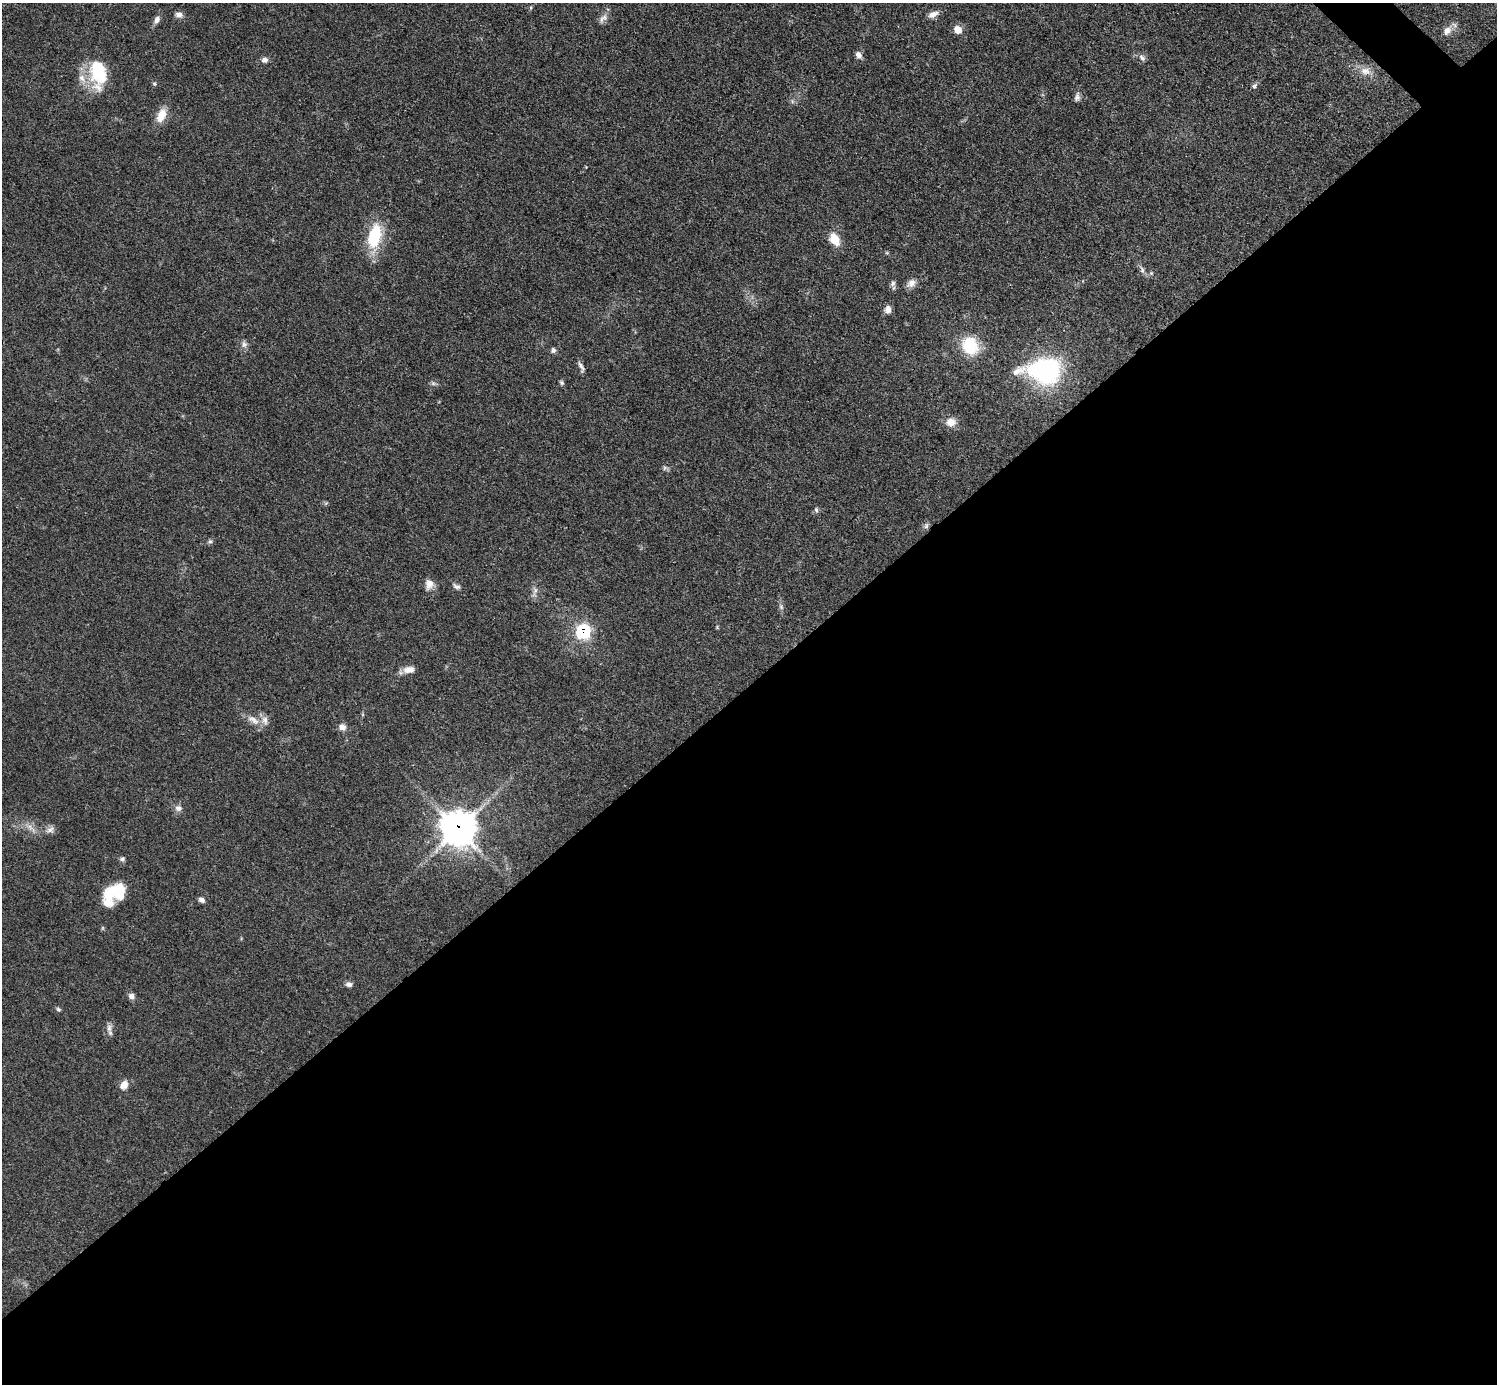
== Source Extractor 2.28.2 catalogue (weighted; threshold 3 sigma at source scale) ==
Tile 15 of 4 x 4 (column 3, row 4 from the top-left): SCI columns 2990-4484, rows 298-1679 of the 5980 x 5979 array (HDU 1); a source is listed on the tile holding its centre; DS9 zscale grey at full resolution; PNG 1499 x 1386 px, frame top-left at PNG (2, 3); no overlay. Shown black and unused: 51% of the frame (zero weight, under 3 of 4 exposures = <1% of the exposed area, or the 3 px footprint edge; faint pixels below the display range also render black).
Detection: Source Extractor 2.28.2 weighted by HDU 2 'WHT'; one run over the whole footprint, this tile lists its part. Background 0.049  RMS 0.0048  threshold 0.0217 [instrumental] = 3 sigma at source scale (4.5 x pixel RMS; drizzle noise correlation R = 1.50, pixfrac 1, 0.05/0.05 arcsec/px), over >= 5 px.
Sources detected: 58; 2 too faint to see at this stretch — not listed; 2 inside a brighter listed object's ellipse — not listed separately; the other 54 listed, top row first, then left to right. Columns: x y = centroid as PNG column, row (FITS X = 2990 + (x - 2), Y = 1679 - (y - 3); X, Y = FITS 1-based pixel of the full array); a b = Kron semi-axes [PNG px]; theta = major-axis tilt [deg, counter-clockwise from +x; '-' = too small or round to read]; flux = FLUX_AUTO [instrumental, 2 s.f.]
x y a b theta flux
933 14 14 7 23 3
179 15 9 7 -2 2.4
604 17 11 8 -88 2.6
157 20 10 7 61 2.4
958 30 7 7 - 6.8
1447 31 14 9 51 4.1
858 55 8 7 - 2.5
1142 58 10 6 -50 1.8
265 60 8 7 - 2
1365 71 17 11 -7 5.4
98 74 37 20 -85 24
154 84 6 5 - 0.79
1254 86 8 6 36 1.2
1077 97 12 7 77 1.8
161 115 19 10 66 6.9
374 236 32 16 76 23
834 239 13 8 -58 9.5
1142 270 13 6 -69 1.9
893 283 9 6 71 1.5
911 283 13 9 36 3.3
888 309 9 8 - 2.7
244 344 10 7 -83 1.9
970 346 22 18 -63 18
553 350 7 6 - 1.3
581 366 15 5 -62 1.9
1045 371 36 23 -1 75
562 383 7 5 -47 0.9
951 422 13 11 -1 4.7
665 468 7 5 31 1
326 503 6 4 19 0.67
816 510 8 6 -73 1.2
926 526 8 6 74 1.3
210 542 6 5 - 0.98
429 584 13 10 83 3.8
456 586 11 5 -26 1.5
535 591 18 6 80 2.5
781 607 8 6 -87 1.3
717 627 5 4 - 0.51
583 632 9 9 - 37
409 670 15 9 6 4
253 720 21 9 -33 4.9
342 727 9 8 - 3.1
178 808 10 8 -20 2.3
31 828 20 6 -39 3.6
458 829 13 12 - 680
50 830 12 8 30 2.5
122 859 7 6 - 1.1
114 893 27 17 39 23
201 900 8 6 -29 1.7
349 984 9 7 -9 1.6
131 996 8 7 - 2.1
58 1009 7 5 -17 0.83
109 1028 13 7 89 2.5
124 1085 12 9 58 3.9
Overlapping masked pixels (flux is a lower limit): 2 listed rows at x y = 583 632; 458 829